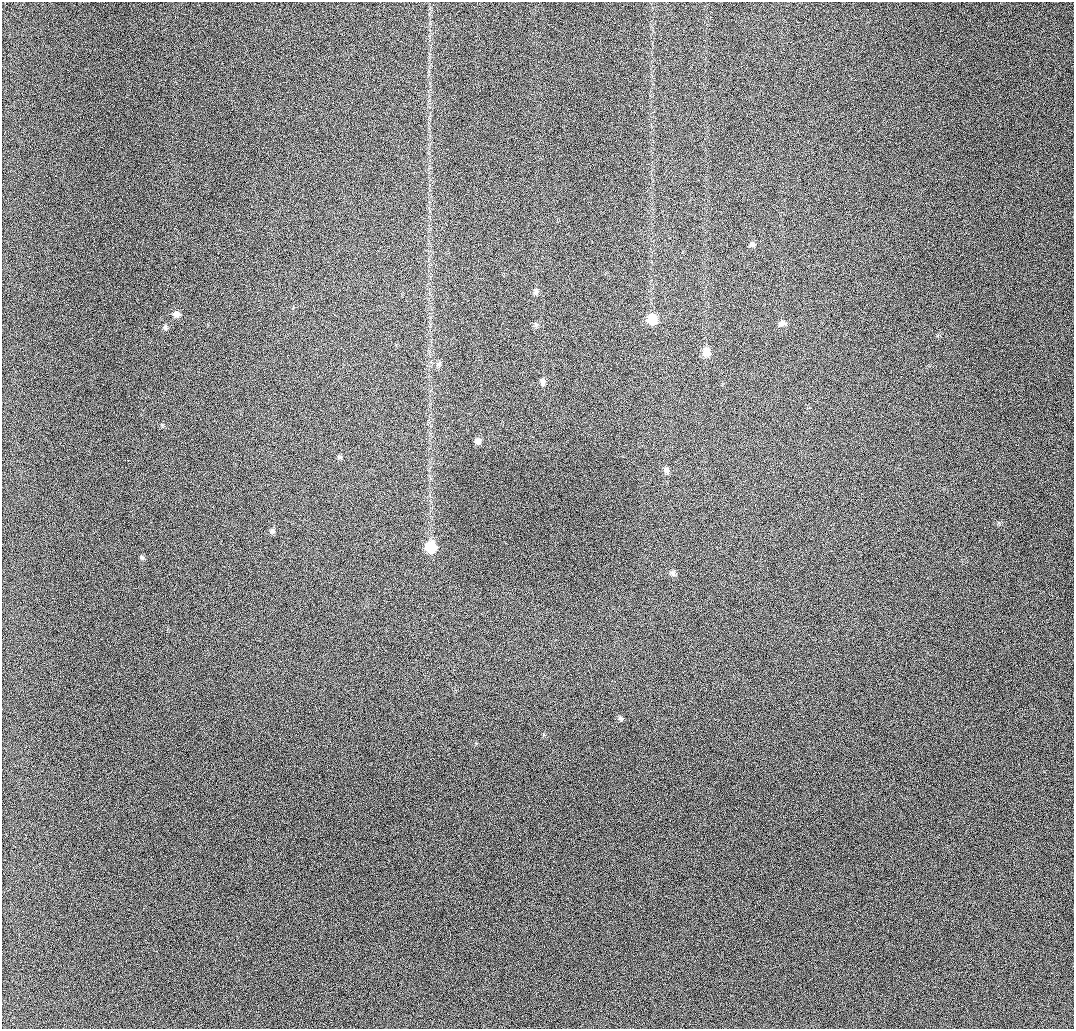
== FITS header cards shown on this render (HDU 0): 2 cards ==
NAXIS1  =                 1072 / length of data axis 1
NAXIS2  =                 1027 / length of data axis 2

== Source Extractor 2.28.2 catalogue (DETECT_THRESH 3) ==
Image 1072 x 1027 px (HDU 0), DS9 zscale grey, 1 PNG px = 1 image px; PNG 1076 x 1031 px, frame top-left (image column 1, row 1027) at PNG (2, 2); no overlay
Background 956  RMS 11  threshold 32.6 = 3 sigma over >= 5 px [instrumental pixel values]
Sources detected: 18; all 18 listed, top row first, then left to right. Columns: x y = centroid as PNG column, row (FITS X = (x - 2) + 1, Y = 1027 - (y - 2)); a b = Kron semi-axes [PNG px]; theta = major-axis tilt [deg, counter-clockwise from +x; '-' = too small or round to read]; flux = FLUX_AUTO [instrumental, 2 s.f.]
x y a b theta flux
752 244 8 6 35 1900
536 292 10 6 88 2100
176 314 7 7 - 3800
652 319 9 9 - 15000
782 323 9 6 21 2900
536 325 7 6 - 1600
165 327 7 5 -79 1700
706 352 10 8 -81 7500
439 363 9 5 63 1600
542 382 9 6 -86 2400
478 441 8 7 - 2700
339 457 7 5 21 1300
666 470 8 7 - 2400
272 531 7 6 - 1900
431 547 10 10 - 20000
141 557 6 5 - 1400
673 574 8 6 -78 2300
620 718 7 6 - 1400